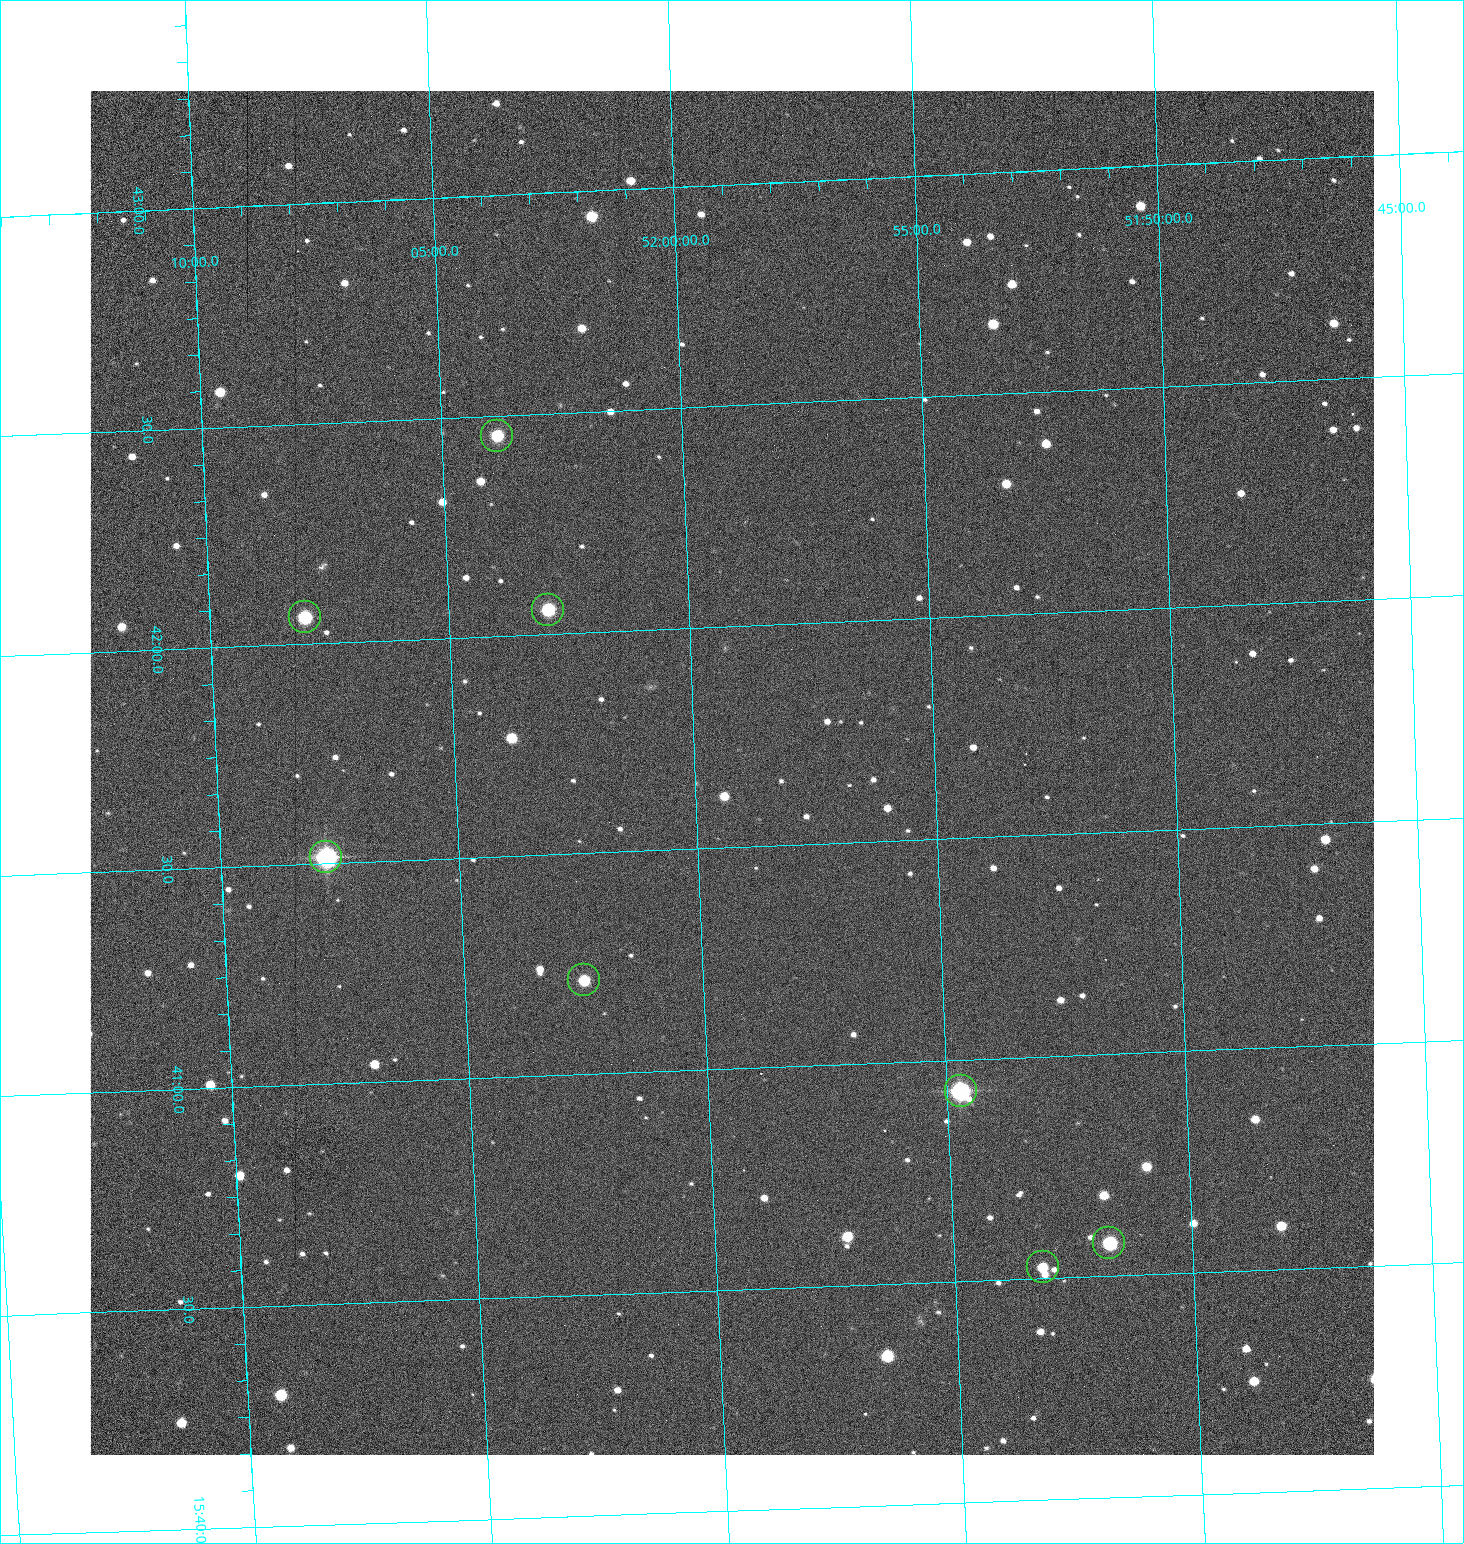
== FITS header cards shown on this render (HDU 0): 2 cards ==
NAXIS1  =                 1284 /fastest changing axis
NAXIS2  =                 1364 /next to fastest changing axis

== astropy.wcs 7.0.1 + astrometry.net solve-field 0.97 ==
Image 1284 x 1364 px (HDU 0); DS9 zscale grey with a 90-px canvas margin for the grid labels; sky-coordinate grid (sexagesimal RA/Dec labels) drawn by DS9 from the SOLVED WCS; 8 Tycho-2 reference stars matched to detected sources circled (green)
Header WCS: RA---TAN/DEC--TAN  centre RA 15:41:40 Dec +51:59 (235.42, +51.99 deg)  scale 1.26 arcsec/px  FOV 26.9' x 28.5'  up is +92 deg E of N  parity flipped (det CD > 0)
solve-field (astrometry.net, Tycho-2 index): VERIFIED the header's WCS against the Tycho-2 star catalogue (8 matches, 0 conflicts) and refined it, rather than solving blind
Solved WCS: RA---TAN-SIP/DEC--TAN-SIP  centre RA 15:41:40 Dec +51:59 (235.42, +51.99 deg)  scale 1.25 arcsec/px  FOV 26.8' x 28.5'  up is +92 deg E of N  parity flipped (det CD > 0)
The solver's refit moves the header's centre by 0.7 arcsec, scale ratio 0.9979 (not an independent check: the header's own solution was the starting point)
Tycho-2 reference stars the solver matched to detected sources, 8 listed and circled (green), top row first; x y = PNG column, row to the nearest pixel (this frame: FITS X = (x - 91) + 1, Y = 1364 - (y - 91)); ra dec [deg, ICRS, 3 dp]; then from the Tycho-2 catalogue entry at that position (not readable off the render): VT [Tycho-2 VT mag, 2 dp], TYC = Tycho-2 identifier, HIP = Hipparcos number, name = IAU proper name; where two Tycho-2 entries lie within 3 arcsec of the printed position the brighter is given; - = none
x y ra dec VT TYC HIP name
498 436 235.614 +52.064 11.61 3489-1132-1 - -
549 610 235.514 +52.049 11.19 3489-1407-1 - -
306 617 235.515 +52.133 11.12 3489-1380-1 - -
327 857 235.378 +52.130 9.31 3489-1322-1 76850 -
585 980 235.303 +52.042 11.52 3489-958-1 - -
962 1091 235.232 +51.912 9.59 3489-824-1 - -
1110 1243 235.143 +51.862 10.97 3489-1016-1 - -
1044 1267 235.131 +51.886 12.29 3489-908-1 - -